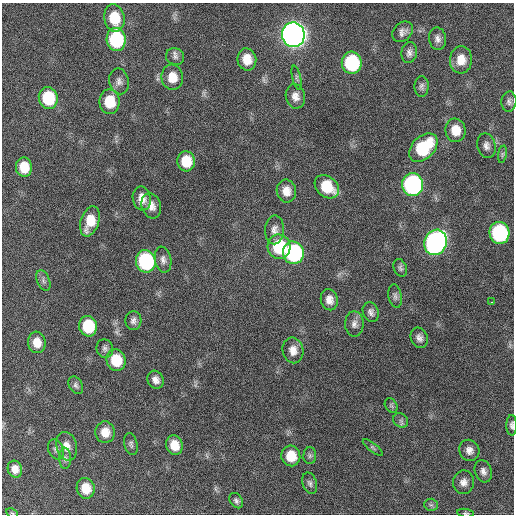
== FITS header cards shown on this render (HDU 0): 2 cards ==
NAXIS1  =                  512 / Axis length
NAXIS2  =                  512 / Axis length

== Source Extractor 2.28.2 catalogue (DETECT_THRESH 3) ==
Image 512 x 512 px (HDU 0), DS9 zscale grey, 1 PNG px = 1 image px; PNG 516 x 516 px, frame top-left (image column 1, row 512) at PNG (2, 3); each listed source drawn as its Kron ellipse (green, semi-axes under 4 px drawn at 4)
Background 451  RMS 13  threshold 37.7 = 3 sigma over >= 5 px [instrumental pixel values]
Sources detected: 75; all 75 listed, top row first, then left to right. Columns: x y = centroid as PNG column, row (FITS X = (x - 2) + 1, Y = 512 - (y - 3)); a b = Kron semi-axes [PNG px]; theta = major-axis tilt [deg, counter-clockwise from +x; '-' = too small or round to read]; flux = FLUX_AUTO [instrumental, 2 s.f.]
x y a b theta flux
114 18 14 10 -80 25000
403 32 11 9 46 4500
293 35 12 11 - 930000
116 39 11 9 -85 80000
437 39 11 8 -81 4300
409 53 10 7 78 4000
175 56 9 8 - 3300
247 59 11 9 -80 13000
461 60 14 11 86 13000
352 63 11 10 - 74000
172 77 12 10 -83 13000
297 78 12 4 -77 1900
119 81 13 9 -77 5000
422 86 10 7 90 3000
295 96 12 9 -80 6500
48 98 11 9 -78 41000
109 102 12 10 -89 25000
509 102 10 7 85 3100
455 130 12 10 -82 15000
486 146 12 9 -76 4700
423 148 17 11 44 54000
502 154 9 4 81 1800
186 161 10 8 -84 20000
24 167 9 8 - 16000
413 185 11 10 - 200000
327 187 13 10 -41 27000
286 191 11 9 -79 9000
142 198 12 9 -81 8100
151 206 13 9 -72 6800
90 221 16 9 71 18000
274 230 14 9 89 5700
499 233 11 10 - 110000
435 242 13 11 69 340000
279 247 12 11 - 46000
293 253 11 10 - 120000
163 260 13 8 -79 4400
146 261 11 10 - 100000
400 268 9 6 -68 2300
43 281 11 6 -68 3200
395 296 12 6 -80 2900
329 300 10 8 -77 6700
492 302 3 2 - 2200
371 312 10 7 -68 3700
133 321 9 8 - 3600
354 324 13 9 -89 4700
88 326 10 9 - 38000
419 338 10 8 -67 4100
37 342 11 8 -84 11000
105 349 9 8 - 3000
293 350 13 10 -78 8100
116 360 11 9 -76 26000
156 380 9 7 -63 5100
76 385 9 6 -61 2400
391 406 8 5 -56 1700
401 420 8 6 -42 2300
512 425 10 5 -89 2500
105 432 11 9 -86 10000
131 444 11 6 -76 2500
174 445 10 8 -71 14000
67 446 14 10 -75 7900
373 447 12 3 -38 1700
56 449 10 7 -64 3100
469 450 11 10 - 5900
291 456 10 9 - 19000
310 456 8 6 89 2200
65 458 11 6 -89 2700
15 469 8 7 - 6900
483 471 11 8 -71 4300
464 482 12 10 82 5900
310 483 11 7 -73 2900
86 488 10 9 - 16000
236 501 8 6 -54 2600
431 505 6 6 - 1900
12 513 6 2 -30 720
466 513 8 4 -8 1600
At the frame edge (FLAGS 8, measured only in part): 3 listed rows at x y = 512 425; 12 513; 466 513